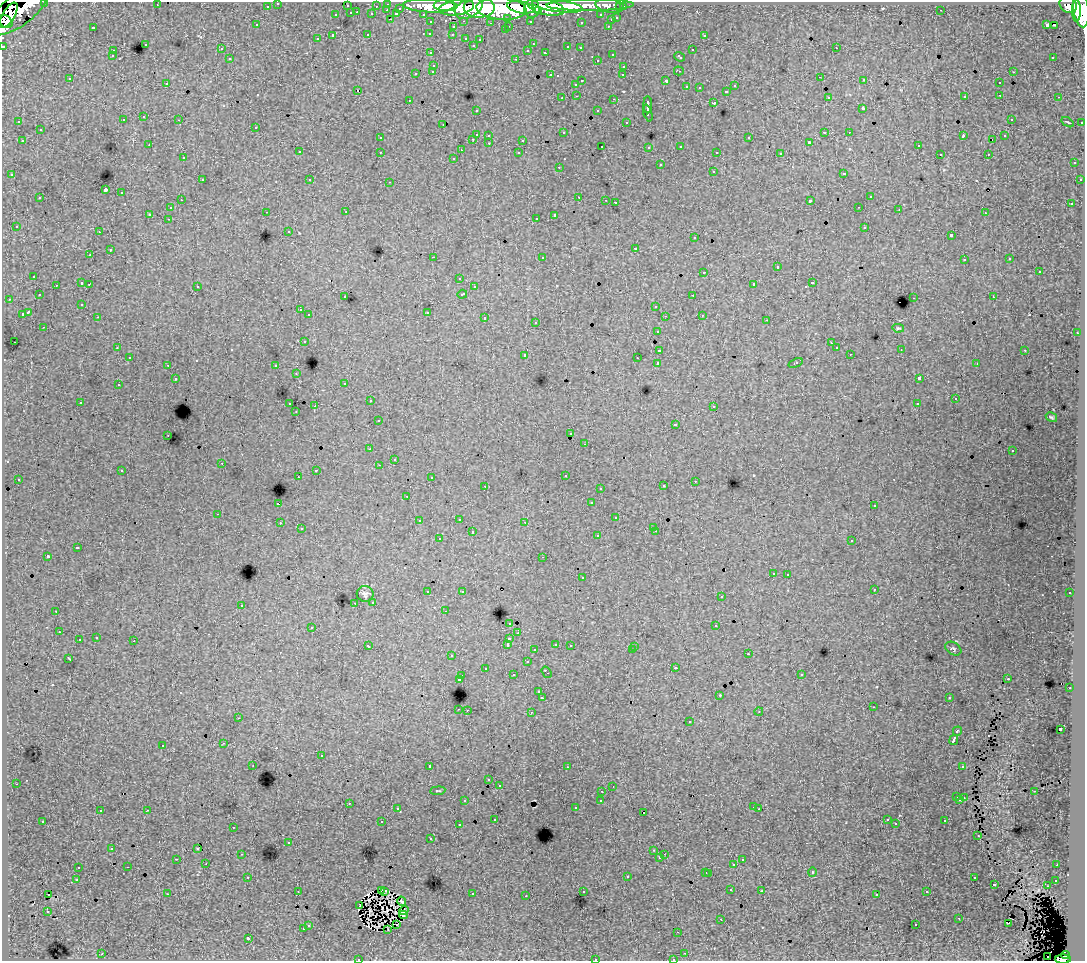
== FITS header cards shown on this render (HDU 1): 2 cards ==
NAXIS1  =                 1083
NAXIS2  =                  959

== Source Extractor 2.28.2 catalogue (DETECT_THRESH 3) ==
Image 1083 x 959 px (HDU 1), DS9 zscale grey, 1 PNG px = 1 image px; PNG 1087 x 963 px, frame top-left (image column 1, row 959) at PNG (2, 2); each listed source drawn as its Kron ellipse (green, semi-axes under 4 px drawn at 4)
Background 75.2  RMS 0.81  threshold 2.43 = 3 sigma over >= 5 px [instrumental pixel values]
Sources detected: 465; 2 with non-positive FLUX_AUTO (blend fragments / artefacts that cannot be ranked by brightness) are neither listed nor drawn; the other 463 listed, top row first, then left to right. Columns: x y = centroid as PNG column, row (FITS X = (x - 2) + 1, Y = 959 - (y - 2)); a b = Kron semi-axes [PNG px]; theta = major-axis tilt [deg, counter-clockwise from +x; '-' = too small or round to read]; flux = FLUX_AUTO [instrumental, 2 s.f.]
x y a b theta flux
45 2 3 2 - 1800
278 3 3 3 - 1300
388 4 3 3 - 1700
157 5 3 2 - 43
444 5 10 5 3 83000
590 5 44 6 1 82000
1068 5 9 7 -42 60000
267 6 3 3 - 850
347 6 3 3 - 510
376 6 3 2 - 720
430 6 27 6 -2 140000
557 6 25 6 -8 110000
610 6 14 6 -8 17000
457 7 18 7 9 160000
479 7 15 10 -1 230000
521 7 14 6 -11 150000
545 7 19 8 -13 150000
620 7 3 3 - 700
623 7 3 3 - 1100
400 8 3 3 - 490
469 8 15 9 26 120000
501 9 25 11 -4 410000
532 9 9 7 87 110000
1081 9 18 8 -83 260000
387 10 2 2 - 140
941 10 3 2 - 62
18 11 35 15 36 230000
538 11 4 3 - 37000
1076 11 11 4 -89 85000
357 12 3 2 - 140
351 13 3 3 - 640
372 14 3 3 - 570
396 14 4 3 - 350
423 14 3 2 - 1100
9 15 14 6 59 94000
336 15 3 3 - 340
601 15 3 3 - 970
508 18 3 3 - 580
617 18 3 3 - 360
390 19 3 2 - 150
611 20 3 3 - 230
6 21 8 5 -45 62000
464 21 3 2 - 200
530 21 3 3 - 850
431 22 3 3 - 1000
581 22 3 3 - 87
490 23 3 2 - 50
257 25 3 2 - 67
1047 25 4 3 - 180
1054 25 3 2 - 48
509 26 3 2 - 210
608 26 3 2 - 150
93 27 3 3 - 610
453 27 3 3 - 290
505 30 3 3 - 130
430 34 3 3 - 140
368 35 3 3 - 350
452 35 3 3 - 110
704 35 3 3 - 140
333 36 3 3 - 990
466 38 3 3 - 370
317 39 3 3 - 150
480 39 3 2 - 88
145 44 3 3 - 190
533 44 3 3 - 40
473 45 3 2 - 58
3 46 3 3 - 2600
568 47 3 3 - 170
580 48 3 2 - 110
836 48 3 2 - 150
221 49 3 3 - 84
528 50 3 3 - 120
692 50 3 3 - 260
113 51 3 3 - 130
431 53 3 3 - 180
546 53 4 3 - 160
612 54 3 2 - 150
112 56 3 3 - 130
679 57 5 3 - 150
1053 57 3 2 - 88
230 59 3 3 - 280
516 59 3 2 - 210
597 60 3 3 - 230
434 65 3 3 - 180
624 66 3 2 - 170
433 71 3 3 - 170
679 71 5 2 - 57
1013 72 3 2 - 91
416 73 3 3 - 310
550 75 3 2 - 300
623 75 3 2 - 100
820 77 3 2 - 92
70 79 3 2 - 84
864 80 3 3 - 110
582 81 3 2 - 330
666 81 3 3 - 570
167 83 3 2 - 89
999 83 3 2 - 110
576 84 3 3 - 140
735 86 3 3 - 240
686 87 3 3 - 220
699 88 3 2 - 77
358 90 3 2 - 650
727 91 3 3 - 160
1000 95 3 2 - 110
577 96 3 2 - 120
965 96 3 3 - 85
828 97 3 3 - 170
1059 97 3 2 - 190
562 98 3 2 - 60
614 99 3 2 - 330
409 100 3 2 - 160
714 103 3 3 - 380
648 105 8 3 90 1300
863 109 3 3 - 710
476 110 3 2 - 130
598 111 3 3 - 210
648 113 9 3 -73 870
144 117 3 3 - 220
1011 119 3 3 - 180
123 120 3 3 - 190
179 120 3 2 - 120
19 122 3 3 - 75
626 122 3 3 - 120
1068 122 7 2 -33 51
1082 122 3 3 - 520
443 125 2 2 - 54
256 127 3 3 - 170
40 130 3 3 - 320
824 132 3 2 - 360
849 132 2 2 - 42
564 133 3 3 - 130
476 134 3 3 - 650
489 135 3 3 - 210
963 136 4 2 - 420
1005 136 3 3 - 120
380 138 3 3 - 75
749 138 3 3 - 150
473 139 3 2 - 190
523 140 3 3 - 340
992 140 2 2 - 26
22 141 3 2 - 180
809 142 3 3 - 63
489 143 3 2 - 220
149 145 3 2 - 66
602 146 2 2 - 74
681 146 3 3 - 100
918 146 3 2 - 95
649 147 3 3 - 150
461 150 3 2 - 50
299 152 3 3 - 200
380 152 3 2 - 140
717 152 3 3 - 120
519 153 3 3 - 170
781 154 4 3 - 1500
940 154 3 2 - 79
988 154 3 2 - 200
183 158 3 3 - 130
454 158 3 3 - 110
1074 163 3 3 - 170
660 165 3 3 - 310
559 167 3 2 - 160
713 171 3 3 - 160
844 173 3 3 - 250
12 175 3 3 - 130
202 180 3 2 - 130
310 180 3 3 - 130
1080 180 3 3 - 140
390 182 3 2 - 280
105 190 3 3 - 5600
122 193 3 3 - 300
579 197 3 2 - 98
870 197 3 3 - 220
40 198 3 3 - 300
181 200 3 2 - 120
606 200 3 2 - 51
810 201 3 3 - 480
615 202 3 2 - 130
1072 203 3 2 - 33
859 207 2 2 - 31
170 208 3 3 - 250
899 210 3 3 - 81
266 212 3 2 - 83
346 212 3 2 - 140
985 213 3 2 - 120
150 214 4 3 - 760
555 215 4 3 - 1400
536 218 3 2 - 130
168 219 3 2 - 100
16 226 3 2 - 62
865 227 3 3 - 270
289 231 3 3 - 130
99 232 3 2 - 140
951 235 4 3 - 740
694 238 2 2 - 54
635 248 3 3 - 280
110 250 3 3 - 300
90 255 3 3 - 130
433 257 3 2 - 530
542 257 3 3 - 160
1010 259 3 3 - 130
964 260 3 3 - 210
777 267 3 3 - 480
704 272 3 3 - 270
1039 272 3 3 - 410
34 276 3 3 - 280
459 278 3 2 - 81
82 283 3 3 - 450
813 283 3 3 - 430
89 284 3 2 - 91
754 284 4 3 - 940
56 285 3 2 - 89
197 286 3 3 - 180
474 287 3 3 - 140
462 294 5 3 - 200
39 295 3 2 - 89
693 295 3 2 - 89
345 297 3 3 - 160
993 297 3 2 - 100
914 298 3 2 - 280
9 299 3 2 - 110
82 304 3 3 - 92
656 306 3 3 - 220
300 310 3 3 - 160
28 312 4 3 - 700
427 312 3 3 - 400
22 314 3 3 - 210
309 315 3 3 - 230
702 315 3 2 - 150
665 316 3 2 - 75
98 317 3 2 - 170
485 318 3 3 - 390
767 320 3 2 - 51
536 322 3 3 - 170
44 327 3 2 - 62
898 328 6 4 -12 77
658 331 3 3 - 220
1077 333 3 2 - 230
304 341 3 3 - 240
14 342 2 2 - 39
831 343 3 2 - 43
117 348 3 2 - 29
836 348 3 3 - 110
901 349 3 2 - 34
659 350 4 3 - 770
1025 350 3 2 - 150
850 354 3 2 - 75
525 355 3 3 - 250
130 357 2 2 - 60
637 358 3 2 - 87
658 363 3 3 - 1100
796 363 7 3 22 54
977 364 2 2 - 40
168 365 3 2 - 120
276 366 3 3 - 280
296 374 3 2 - 45
175 379 3 2 - 41
919 379 4 3 - 1700
345 383 3 3 - 130
118 385 3 2 - 140
955 399 3 2 - 79
370 401 3 2 - 120
80 402 3 3 - 140
290 404 3 2 - 200
917 404 3 3 - 310
315 406 2 2 - 440
714 406 3 2 - 130
296 412 3 2 - 59
1051 417 6 4 -32 81
378 421 3 3 - 150
676 424 3 3 - 470
571 433 3 2 - 110
168 435 3 2 - 97
585 444 3 2 - 100
370 449 3 2 - 54
1012 451 3 2 - 61
394 459 3 2 - 72
222 463 3 2 - 79
379 465 3 2 - 110
316 470 3 2 - 280
122 471 3 3 - 160
565 475 3 3 - 130
298 477 2 2 - 38
431 477 3 2 - 67
18 479 3 2 - 77
695 481 3 2 - 110
485 486 3 2 - 110
663 486 3 3 - 150
600 488 3 2 - 130
407 496 3 2 - 50
591 503 3 3 - 220
278 504 3 3 - 590
874 506 3 3 - 110
218 514 2 2 - 110
616 518 3 3 - 190
459 519 3 2 - 230
419 521 3 2 - 81
525 522 3 2 - 65
280 523 3 3 - 150
653 527 2 2 - 30
301 529 3 3 - 110
656 531 3 2 - 130
472 532 3 3 - 330
598 536 3 3 - 240
439 539 3 2 - 98
852 541 3 3 - 110
77 548 3 3 - 470
48 556 3 3 - 890
543 557 3 2 - 140
773 573 3 3 - 240
788 574 3 2 - 120
582 578 3 3 - 270
874 589 3 2 - 110
462 591 3 3 - 220
428 592 3 3 - 290
1070 593 3 2 - 140
365 594 8 8 - 200
721 597 3 3 - 240
373 602 3 3 - 110
355 603 3 2 - 120
241 605 3 3 - 200
56 611 2 2 - 44
445 611 3 2 - 58
510 623 3 3 - 280
716 626 3 3 - 190
312 627 3 2 - 100
59 632 3 2 - 83
518 633 2 2 - 44
96 638 3 3 - 190
509 638 3 3 - 340
79 640 3 3 - 360
134 641 3 2 - 310
507 644 3 2 - 65
556 644 3 3 - 160
570 645 3 2 - 190
368 646 4 3 - 250
635 646 3 2 - 54
953 649 9 6 -31 110
535 650 3 2 - 62
632 650 3 2 - 170
748 654 3 2 - 260
452 656 3 2 - 150
69 658 3 2 - 42
527 662 3 3 - 200
485 668 3 2 - 120
675 668 3 3 - 95
547 672 6 3 -54 380
801 674 3 3 - 170
513 675 3 3 - 300
462 676 3 2 - 140
459 679 3 3 - 710
1008 679 2 2 - 34
1070 688 2 2 - 210
539 692 3 3 - 150
720 695 3 2 - 38
542 698 4 3 - 1100
949 698 3 3 - 61
873 707 3 2 - 82
459 709 3 2 - 230
467 710 2 2 - 94
759 711 4 3 - 40
531 712 3 3 - 230
238 718 3 2 - 50
690 722 3 3 - 320
1060 729 3 3 - 1500
957 731 5 3 - 710
954 740 5 3 - 2000
224 743 3 2 - 230
163 745 3 3 - 420
321 756 3 2 - 220
253 765 3 2 - 44
430 766 3 3 - 2000
963 766 3 3 - 210
567 767 3 2 - 160
489 780 3 3 - 97
16 784 3 2 - 210
499 785 3 3 - 140
613 787 3 2 - 53
438 791 8 3 5 68
602 791 3 2 - 150
1034 791 3 2 - 130
957 797 3 3 - 94
964 798 3 3 - 42
601 800 3 3 - 160
960 800 3 3 - 160
465 801 3 3 - 110
349 803 3 2 - 200
754 807 3 2 - 180
575 808 3 3 - 130
398 809 4 3 - 160
759 809 2 2 - 41
147 810 3 2 - 180
100 811 3 2 - 120
643 812 3 3 - 260
495 819 2 2 - 55
887 819 3 2 - 80
43 821 3 2 - 96
945 821 3 2 - 130
382 822 3 3 - 340
896 824 3 3 - 88
459 825 3 3 - 140
233 827 3 2 - 99
978 835 3 2 - 86
431 839 3 2 - 180
289 842 3 2 - 59
197 848 3 3 - 98
112 849 3 3 - 130
654 850 3 2 - 33
242 854 3 2 - 140
664 854 3 2 - 67
660 858 3 3 - 150
176 859 2 2 - 36
742 860 3 3 - 180
206 864 2 2 - 72
734 865 3 3 - 620
1057 865 2 2 - 42
128 867 3 2 - 110
78 868 3 3 - 230
706 872 3 3 - 190
812 872 4 4 - 58
709 873 3 3 - 280
248 877 3 2 - 190
627 877 3 3 - 280
974 878 3 3 - 230
77 880 3 3 - 55
1056 880 3 3 - 130
994 884 3 3 - 270
1047 886 2 2 - 43
731 890 3 3 - 120
298 891 3 2 - 36
381 891 3 3 - 79
385 891 3 2 - 78
583 891 3 3 - 120
761 891 3 3 - 51
927 892 3 3 - 210
167 894 3 2 - 420
472 894 3 2 - 270
877 894 3 3 - 130
48 895 3 2 - 98
526 896 3 2 - 110
402 901 5 3 - 41
359 905 3 2 - 44
47 911 3 2 - 62
404 911 5 3 - 110
403 915 4 2 - 86
959 918 3 2 - 37
721 919 2 2 - 29
1008 923 3 2 - 84
308 925 3 3 - 140
397 925 3 2 - 50
916 925 3 2 - 150
303 929 3 2 - 71
388 929 3 2 - 78
678 932 3 2 - 160
248 938 3 3 - 1200
685 953 3 2 - 79
102 954 3 2 - 240
1065 955 4 3 - 23000
1048 957 2 2 - 190
595 959 3 2 - 190
673 959 3 2 - 150
1063 959 8 4 -1 60000
358 960 2 2 - 47
At the frame edge (FLAGS 8, measured only in part): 7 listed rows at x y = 45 2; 278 3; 3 46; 595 959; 673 959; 1063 959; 358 960
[2 non-positive-flux detections neither listed nor drawn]